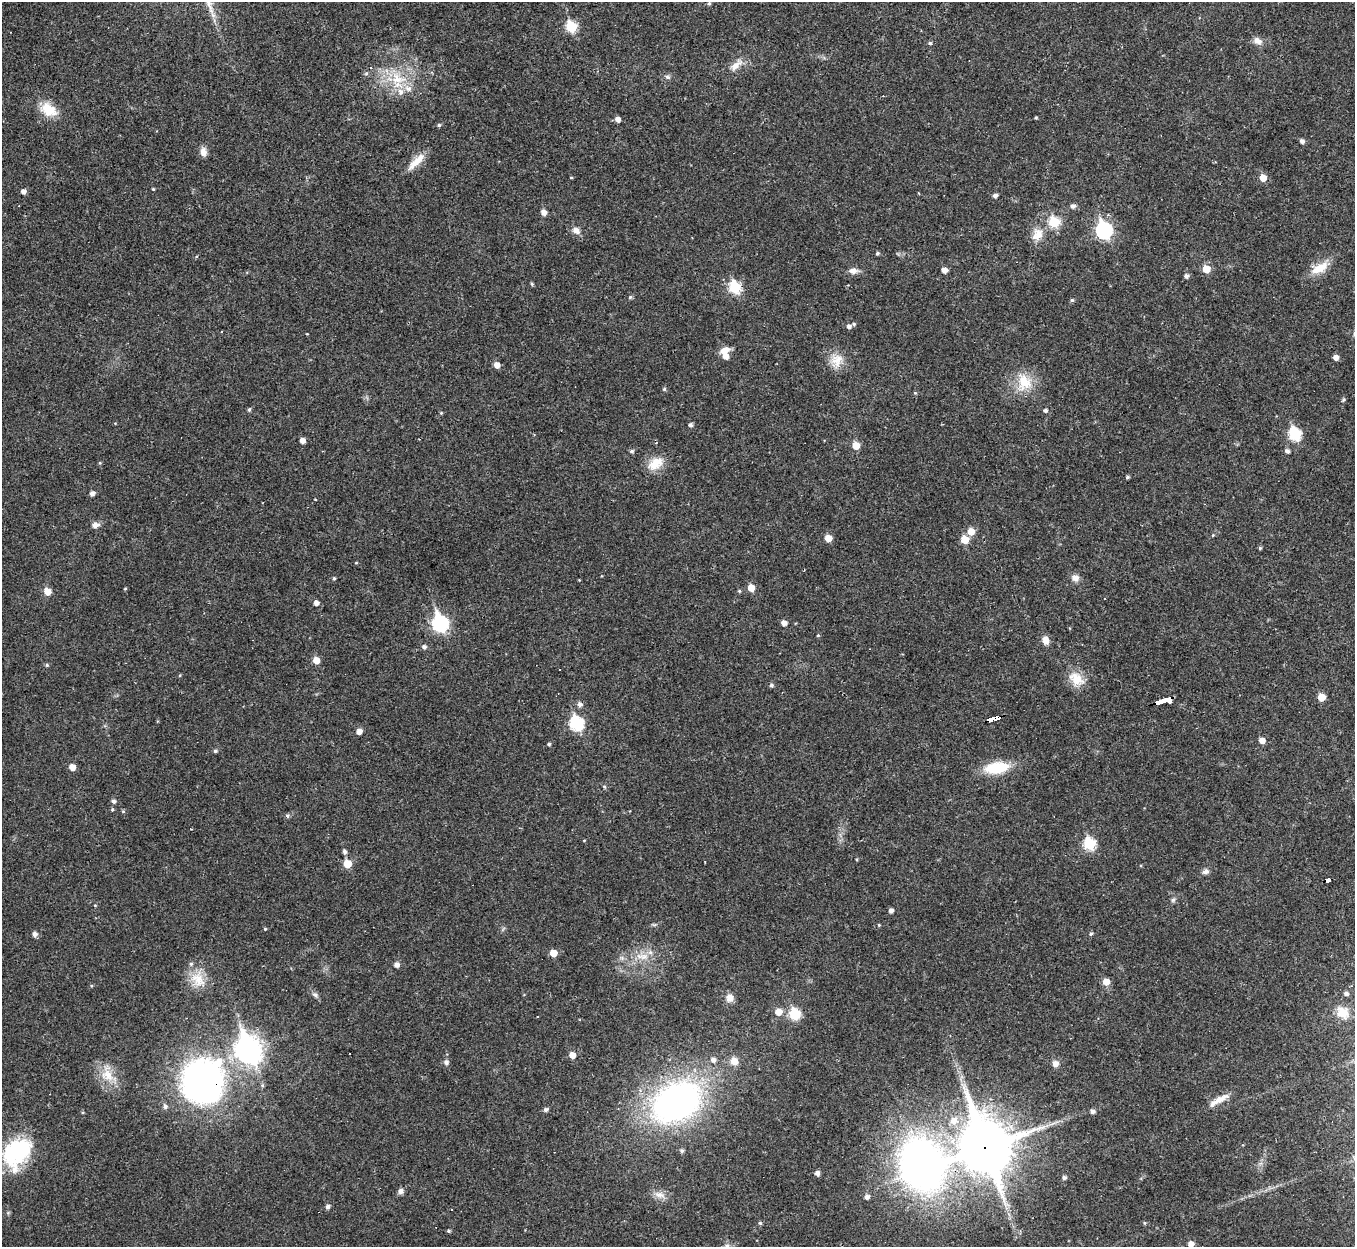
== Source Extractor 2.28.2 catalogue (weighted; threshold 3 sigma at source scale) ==
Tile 10 of 4 x 4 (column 2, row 3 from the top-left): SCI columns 1354-2706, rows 1389-2633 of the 5413 x 5393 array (HDU 1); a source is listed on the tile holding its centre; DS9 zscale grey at full resolution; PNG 1357 x 1249 px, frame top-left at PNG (2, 2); no overlay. Shown black and unused: <1% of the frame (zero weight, under 2 of 3 exposures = <1% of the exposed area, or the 3 px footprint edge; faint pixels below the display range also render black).
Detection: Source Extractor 2.28.2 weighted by HDU 2 'WHT'; one run over the whole footprint, this tile lists its part. Background 0.0387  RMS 0.0048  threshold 0.0214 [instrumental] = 3 sigma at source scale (4.5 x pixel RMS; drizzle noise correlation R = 1.50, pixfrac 1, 0.05/0.05 arcsec/px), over >= 5 px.
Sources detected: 160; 2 cosmic-ray / hot-pixel residue — not listed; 4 inside a brighter listed object's ellipse — not listed separately; the other 154 listed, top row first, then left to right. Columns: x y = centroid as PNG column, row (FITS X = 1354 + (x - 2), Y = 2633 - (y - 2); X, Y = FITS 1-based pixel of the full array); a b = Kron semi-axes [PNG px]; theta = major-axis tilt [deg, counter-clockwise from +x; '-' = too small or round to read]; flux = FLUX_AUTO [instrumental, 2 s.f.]
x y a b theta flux
709 3 5 4 - 0.81
213 15 8 5 -45 1.5
571 27 6 6 - 30
1258 41 12 9 -23 2.9
930 43 5 5 - 0.71
736 65 22 9 42 4.6
667 77 8 5 -26 1.1
398 79 24 16 -21 15
48 110 23 15 -33 9.7
1036 117 4 4 - 0.5
618 119 5 5 - 2.5
439 125 5 4 - 0.77
1302 141 5 5 - 1.6
203 152 11 8 -86 2.9
416 162 29 8 44 6.2
571 177 4 3 - 0.39
1263 178 6 5 - 5.5
153 189 4 3 - 0.47
23 192 5 5 - 2.1
995 195 5 4 - 1.6
1073 206 6 5 - 1.6
544 212 5 5 - 2.8
1054 222 6 6 - 23
576 230 11 8 -33 2.7
1104 230 8 7 - 94
1038 234 18 12 42 6
877 253 4 4 - 0.74
1319 268 25 12 26 8
1206 269 6 5 - 8.4
944 270 5 4 - 2.9
853 271 12 8 1 2.7
1186 276 5 5 - 1.5
532 284 5 4 - 0.61
735 287 7 6 - 33
630 297 5 4 - 0.75
1072 300 4 4 - 0.86
854 324 5 4 - 0.65
849 326 5 5 - 1.5
725 350 12 8 25 3.9
1336 357 5 5 - 2.4
836 360 18 17 - 7.3
497 365 6 5 - 3.2
1024 382 25 18 -62 12
664 389 4 4 - 0.73
915 393 5 3 - 0.42
1343 400 5 4 - 0.78
249 409 6 4 69 0.69
1045 410 5 4 - 1.1
441 413 5 4 - 0.49
691 425 5 4 - 1.3
1295 434 7 6 - 42
302 440 4 4 - 2.7
856 446 6 6 - 7
632 451 6 5 - 0.92
1287 451 5 5 - 1.5
100 463 5 4 - 0.45
655 463 22 13 32 8.1
1127 477 4 4 - 0.81
92 493 5 4 - 2
95 525 10 7 10 2.5
971 531 6 6 - 5.4
1213 535 5 3 - 0.43
828 538 5 5 - 5.2
965 539 6 5 - 9.5
1260 548 4 4 - 0.63
356 563 4 3 - 0.38
334 578 5 4 - 0.62
1075 578 10 9 - 2.7
751 588 5 5 - 5.9
125 589 5 3 - 0.42
47 591 6 6 - 5.5
739 591 5 4 - 0.64
1105 598 3 2 - 0.45
316 603 5 4 - 2.2
440 623 9 7 -70 85
784 623 5 5 - 2.3
818 635 4 4 - 0.49
1046 640 11 8 -78 3
424 647 5 5 - 1.4
316 660 6 5 - 4.7
47 665 5 5 - 0.58
1076 679 22 15 -36 8.4
771 685 6 4 -12 0.94
1321 697 5 5 - 7.5
1163 701 15 3 17 150
580 704 6 5 - 2
994 718 13 4 14 97
576 723 7 7 - 56
359 731 5 5 - 3
1262 740 6 5 - 3.2
549 744 4 4 - 0.73
215 751 5 5 - 0.87
72 767 5 5 - 4.6
997 768 27 12 8 18
604 787 5 4 - 0.64
114 801 5 5 - 1.3
112 810 5 4 - 0.6
123 811 5 5 - 0.57
287 816 6 6 - 0.91
1090 844 6 6 - 36
345 852 5 5 - 1.3
705 861 3 2 - 0.36
347 864 6 5 - 10
1205 872 10 6 13 1.6
1328 880 5 3 - 31
1173 900 6 5 - 0.95
891 910 4 4 - 1.8
654 925 6 4 17 0.73
879 925 4 3 - 0.48
265 929 4 4 - 0.56
35 934 5 5 - 2.2
1091 934 5 4 - 0.78
553 953 5 5 - 6
643 956 19 9 -2 6.2
397 965 5 5 - 2.3
198 979 24 18 -65 11
1106 982 6 6 - 4.8
1346 993 5 5 - 1.3
315 995 9 5 -25 1.3
729 998 10 9 - 3.1
778 1012 6 6 - 5.4
1343 1013 15 13 -47 7.3
794 1014 6 6 - 29
537 1017 2 2 - 0.4
248 1050 11 9 -69 430
350 1053 3 3 - 2.3
572 1055 5 5 - 4.3
713 1060 6 6 - 1.9
734 1061 9 9 - 4.4
446 1062 6 6 - 1.7
1055 1064 8 7 - 2.6
107 1075 20 14 -46 9.2
202 1081 35 33 74 210
1219 1100 27 7 27 5.3
676 1102 43 31 30 180
165 1106 6 6 - 1.5
546 1109 5 5 - 1.3
1092 1112 5 5 - 1.5
954 1121 9 9 - 4.7
985 1147 20 16 -71 2500
682 1151 5 5 - 1
16 1152 35 26 50 43
921 1165 39 35 -57 290
817 1173 5 4 - 1.9
1064 1178 5 4 - 1.3
401 1191 7 7 - 1.7
660 1195 17 8 -12 3.5
867 1197 5 5 - 1.9
328 1207 5 5 - 1.4
760 1223 5 5 - 0.74
1144 1223 5 3 - 0.49
448 1231 4 4 - 0.7
1191 1244 6 6 - 2.9
727 1246 6 6 - 1.1
Overlapping masked pixels (flux is a lower limit): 6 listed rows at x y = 1163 701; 994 718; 1328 880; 202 1081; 985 1147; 921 1165
Isophote crosses this tile's border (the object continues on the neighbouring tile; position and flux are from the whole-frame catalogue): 3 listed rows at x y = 16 1152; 1191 1244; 727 1246